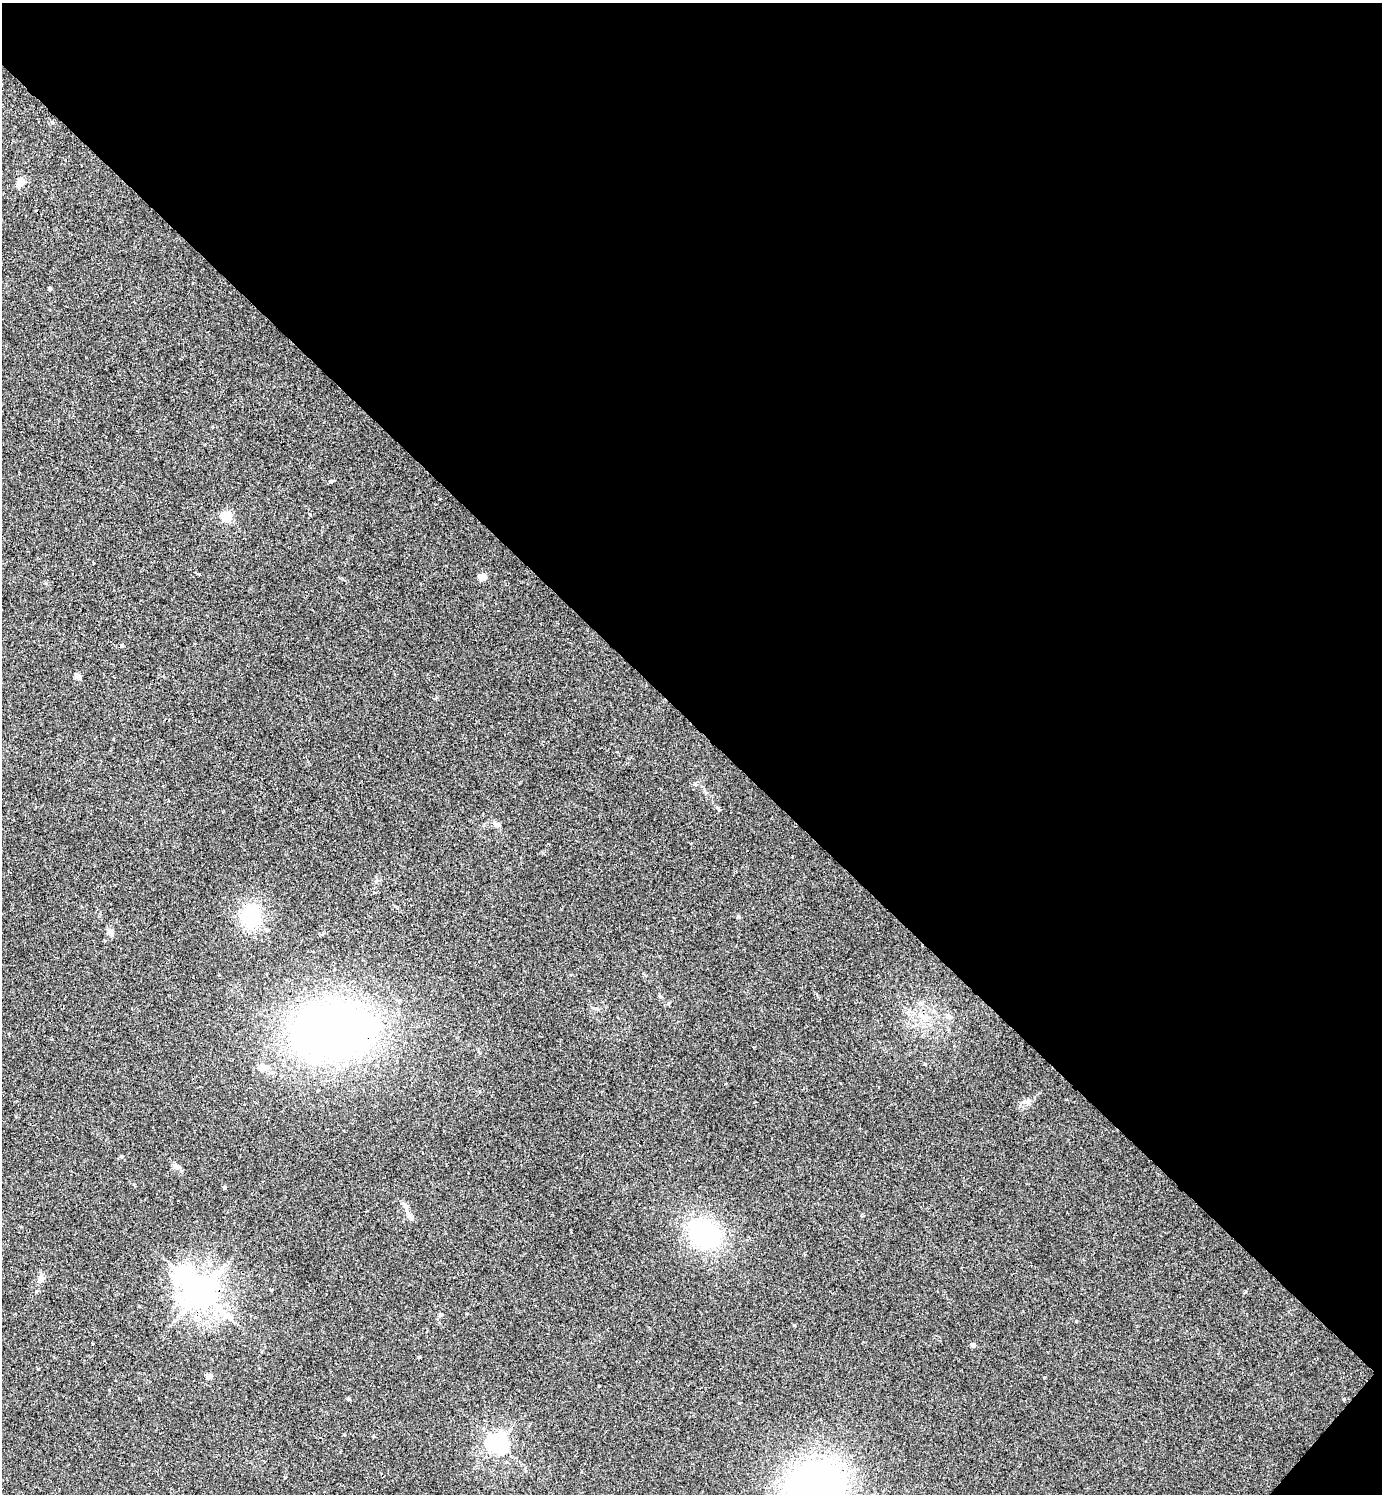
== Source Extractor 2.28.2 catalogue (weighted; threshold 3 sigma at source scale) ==
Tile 8 of 4 x 4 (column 4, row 2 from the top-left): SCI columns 4470-5849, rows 3026-4517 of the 6045 x 6042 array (HDU 1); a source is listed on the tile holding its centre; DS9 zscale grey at full resolution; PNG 1384 x 1496 px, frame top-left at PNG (2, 3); no overlay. Shown black and unused: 49% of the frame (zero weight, under 2 of 3 exposures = <1% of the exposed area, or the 3 px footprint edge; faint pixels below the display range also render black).
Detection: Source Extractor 2.28.2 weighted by HDU 2 'WHT'; one run over the whole footprint, this tile lists its part. Background 0.0433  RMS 0.0074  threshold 0.0333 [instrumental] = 3 sigma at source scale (4.5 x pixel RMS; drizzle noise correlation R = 1.50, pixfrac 1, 0.05/0.05 arcsec/px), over >= 5 px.
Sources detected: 34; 1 inside a brighter object's white glare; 2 cosmic-ray / hot-pixel residue — not listed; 2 inside a brighter listed object's ellipse — not listed separately; the other 29 listed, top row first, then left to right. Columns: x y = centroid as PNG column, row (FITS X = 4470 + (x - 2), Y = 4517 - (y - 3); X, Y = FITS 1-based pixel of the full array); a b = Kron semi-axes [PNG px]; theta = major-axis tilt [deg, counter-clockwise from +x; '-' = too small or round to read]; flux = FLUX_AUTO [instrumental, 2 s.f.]
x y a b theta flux
52 122 5 3 - 0.81
20 182 10 7 70 6.3
50 288 4 3 - 1.2
226 517 6 5 - 52
482 577 5 4 - 12
78 676 5 4 - 6.6
695 784 5 4 - 1.2
498 825 7 5 -43 1.6
251 916 28 25 -85 34
738 917 5 4 - 1.2
111 933 9 7 -56 3.5
948 1016 8 6 -59 2.5
924 1018 19 7 -29 6.7
333 1030 84 55 6 410
263 1067 13 8 -7 5.2
1027 1102 7 6 - 2
175 1166 8 6 -20 2
411 1217 9 6 -56 2.6
704 1233 27 22 -38 82
41 1279 10 8 -84 3.3
271 1290 4 3 - 0.82
201 1292 10 9 - 1300
441 1315 6 5 - 1.1
973 1345 5 4 - 2.8
209 1376 4 4 - 6.5
348 1399 4 4 - 0.93
344 1435 4 3 - 0.55
498 1443 7 6 - 370
815 1487 64 50 27 240
Overlapping masked pixels (flux is a lower limit): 2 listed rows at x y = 333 1030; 201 1292
Isophote crosses this tile's border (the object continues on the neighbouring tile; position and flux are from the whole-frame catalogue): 1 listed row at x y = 815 1487
Unlisted compact peaks at least as high as the median listed source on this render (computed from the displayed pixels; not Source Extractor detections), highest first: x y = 1076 1321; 331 481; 794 1325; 1044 1377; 199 574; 1343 1399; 38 1369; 46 583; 925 1064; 376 881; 739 1403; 225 1186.